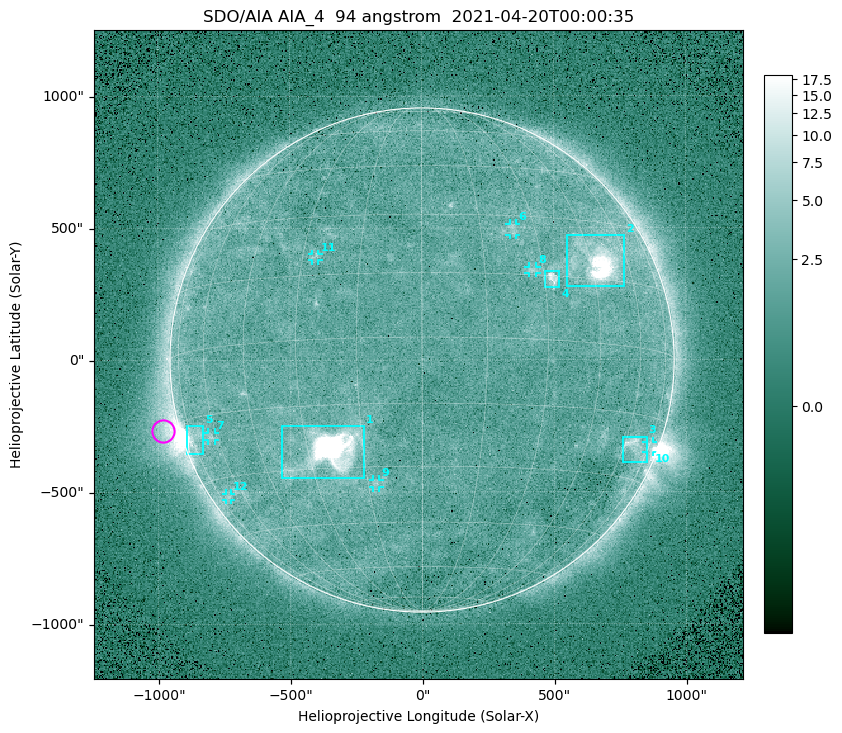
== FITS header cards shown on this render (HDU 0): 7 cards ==
TELESCOP= 'SDO/AIA '
INSTRUME= 'AIA_4   '
WAVELNTH=                   94
WAVEUNIT= 'angstrom'
DATE-OBS= '2021-04-20T00:00:35.14'
CTYPE1  = 'HPLN-TAN'
CTYPE2  = 'HPLT-TAN'

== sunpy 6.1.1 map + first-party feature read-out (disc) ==
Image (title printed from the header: SDO/AIA AIA_4  94 angstrom  2021-04-20T00:00:35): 512 x 512 px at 4.8 arcsec/px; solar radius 955 arcsec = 199 px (full disc in frame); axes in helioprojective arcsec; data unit not stated in the header (colour bar unlabelled)
Orientation: roll -0.138 deg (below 1 deg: not rotated)
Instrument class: DISC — disc imager (sunpy class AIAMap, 94 A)
Bright regions (active regions / flare kernels): reference = the median radial profile (limb darkening/brightening removed); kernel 5 px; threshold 5 sigma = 2.5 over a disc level ~1.78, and >= 1.15x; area >= 9 px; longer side >= 5 px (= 24 arcsec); searched inside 0.97 R_sun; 12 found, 12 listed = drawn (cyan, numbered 1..; 7 of them under ~33 arcsec drawn as corner ticks so the feature stays visible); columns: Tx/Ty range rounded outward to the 10 arcsec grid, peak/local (2 s.f.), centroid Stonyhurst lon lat
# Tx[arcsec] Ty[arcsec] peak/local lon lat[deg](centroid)
1 -540..-220 -450..-250 1115 -24 -26
2 550..770 280..470 51 +48 +20
3 760..850 -390..-290 4.6 +65 -22
4 460..520 270..340 6.1 +32 +14
5 -900..-830 -360..-250 6.1 -73 -19
6 330..360 470..520 2.8 +24 +26
7 -810..-780 -300..-270 2.8 -63 -20
8 400..440 330..360 2.9 +27 +16
9 -190..-160 -480..-450 2.9 -13 -34
10 850..880 -350..-310 2.9 +75 -21
11 -420..-390 380..410 2.7 -27 +20
12 -750..-720 -530..-500 2.3 -69 -35
Off-limb structures (1.02-1.3 R_sun): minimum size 50 px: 6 found; the strongest spans PA ~85..115 deg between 1.02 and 1.22 R_sun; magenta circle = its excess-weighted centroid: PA ~105 deg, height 1.06 R_sun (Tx ~-980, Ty ~-270 arcsec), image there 4.7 x the reference